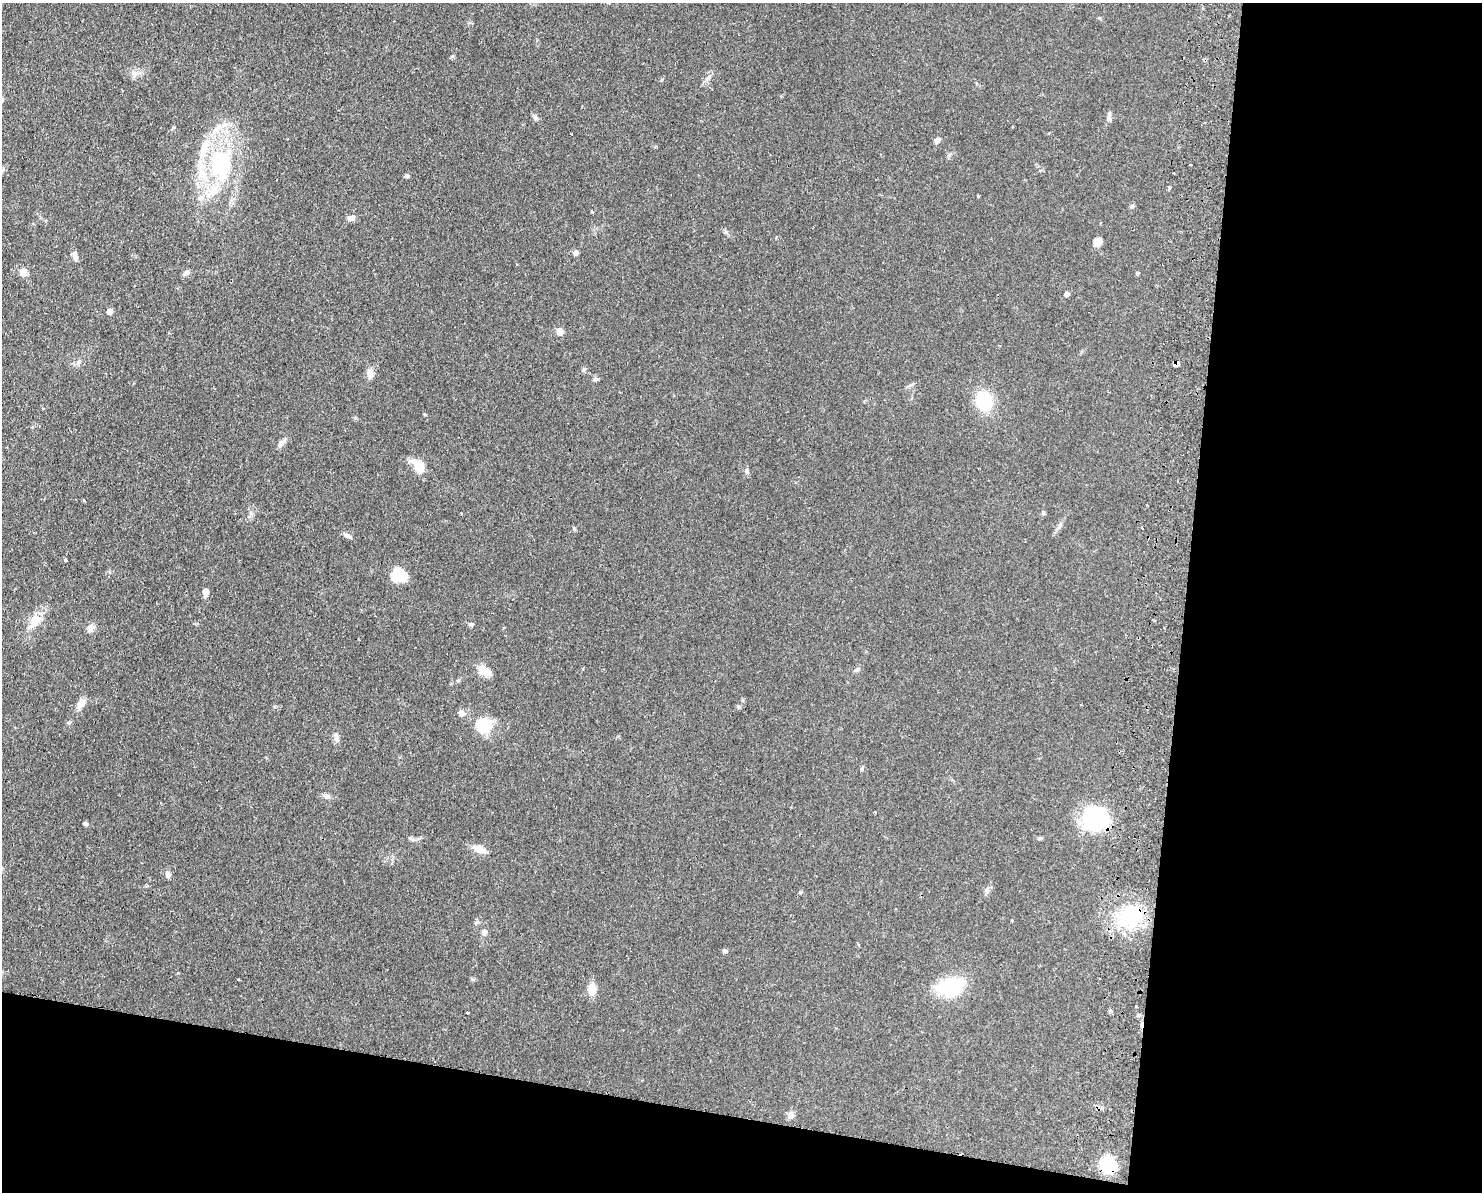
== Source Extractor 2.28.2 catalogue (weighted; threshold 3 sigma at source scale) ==
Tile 12 of 3 x 4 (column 3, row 4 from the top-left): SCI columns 3133-4612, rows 11-1200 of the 4899 x 4783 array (HDU 1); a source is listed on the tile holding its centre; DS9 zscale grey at full resolution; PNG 1484 x 1194 px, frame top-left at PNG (2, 3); no overlay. Shown black and unused: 27% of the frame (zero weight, under 2 of 3 exposures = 3% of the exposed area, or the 3 px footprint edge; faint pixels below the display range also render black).
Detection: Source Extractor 2.28.2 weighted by HDU 2 'WHT'; one run over the whole footprint, this tile lists its part. Background 0.0673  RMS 0.0058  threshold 0.0261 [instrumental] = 3 sigma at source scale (4.5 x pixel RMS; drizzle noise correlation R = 1.50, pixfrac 1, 0.05/0.05 arcsec/px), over >= 5 px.
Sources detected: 71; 1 inside a brighter object's white glare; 1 cosmic-ray / hot-pixel residue — not listed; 5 inside a brighter listed object's ellipse — not listed separately; the other 64 listed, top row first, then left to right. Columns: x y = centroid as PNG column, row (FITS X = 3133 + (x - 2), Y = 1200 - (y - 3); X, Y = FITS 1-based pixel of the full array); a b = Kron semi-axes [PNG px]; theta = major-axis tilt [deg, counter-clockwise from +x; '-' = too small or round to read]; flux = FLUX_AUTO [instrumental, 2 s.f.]
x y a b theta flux
134 73 11 7 -28 2.9
708 78 10 4 54 1.7
535 117 8 6 -49 1.3
1109 118 9 7 -89 1.9
937 140 7 6 - 2
220 164 37 29 87 57
407 176 6 5 - 0.96
1169 188 5 3 - 1.7
978 196 3 3 - 1.1
592 212 3 3 - 1.8
351 218 9 6 13 2.6
1097 242 9 7 39 4.2
575 253 7 5 75 1.6
75 258 10 6 -72 2.1
24 272 9 8 - 3.8
186 273 9 6 34 2
1137 273 5 4 - 0.89
1067 294 4 4 - 2.4
109 311 4 4 - 4.6
560 331 5 5 - 9.9
78 363 7 4 71 1.1
1177 364 5 4 - 9.5
370 374 15 7 -84 3.2
596 379 6 5 - 1.4
910 385 10 4 29 1.2
984 401 17 14 -72 28
281 443 13 6 40 2.3
418 466 20 10 -51 9.1
747 471 9 5 -84 1.3
84 500 3 2 - 1.2
461 513 3 2 - 0.67
1043 513 6 5 - 0.87
347 535 11 5 -26 1.7
65 560 3 3 - 1.1
398 575 18 16 0 11
205 592 5 4 - 6.9
35 620 19 12 29 7.5
471 624 6 5 - 1.1
90 628 11 8 78 2.6
857 669 10 5 29 1.3
485 671 16 9 -38 7
81 704 16 9 58 4.2
461 713 7 7 - 2.5
69 722 6 4 2 0.78
487 724 16 14 82 12
336 737 12 7 -76 2.4
326 796 10 6 -7 1.8
875 812 3 2 - 0.53
1096 818 27 25 14 47
86 824 6 4 -31 1
1040 838 8 4 -7 0.86
480 849 20 8 -23 5
168 874 9 6 -72 2.2
1132 916 31 26 37 36
476 923 6 4 2 0.86
484 932 6 6 - 2.5
725 951 6 5 - 1.2
238 980 4 2 - 0.6
950 987 29 20 9 29
592 989 12 8 -86 6.9
1136 1006 3 2 - 0.67
467 1012 3 3 - 2.1
791 1115 10 8 75 2.3
1108 1165 15 12 -61 24
Overlapping masked pixels (flux is a lower limit): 4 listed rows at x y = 1177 364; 1096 818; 1132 916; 1108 1165
Unlisted compact peaks at least as high as the median listed source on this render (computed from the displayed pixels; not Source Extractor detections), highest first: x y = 726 232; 738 706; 472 979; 452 56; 410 838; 425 415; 800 892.